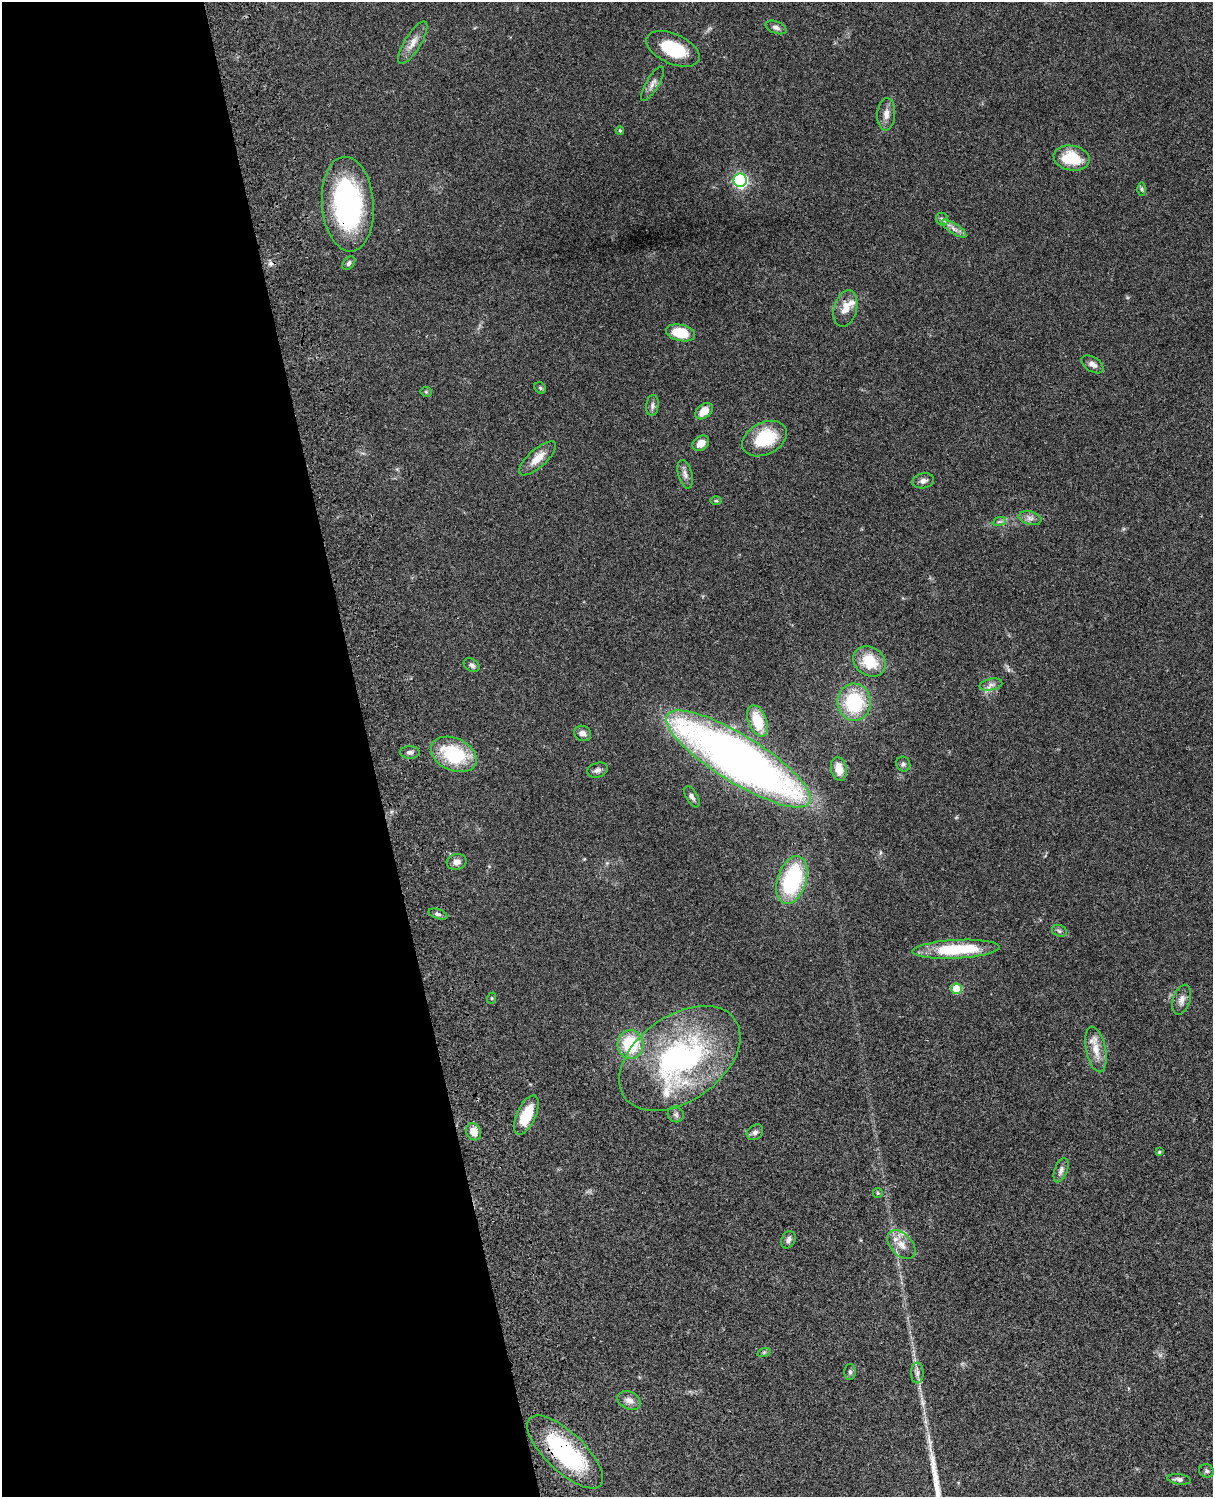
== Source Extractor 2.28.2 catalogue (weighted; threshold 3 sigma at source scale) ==
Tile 5 of 4 x 3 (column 1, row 2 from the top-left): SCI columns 122-1332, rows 1773-3267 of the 5085 x 4926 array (HDU 1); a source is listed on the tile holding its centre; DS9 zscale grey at full resolution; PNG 1215 x 1499 px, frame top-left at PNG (2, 2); each listed source drawn as its Kron ellipse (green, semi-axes under 4 px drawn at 4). Shown black and unused: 30% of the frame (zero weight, under 3 of 4 exposures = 6% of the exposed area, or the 3 px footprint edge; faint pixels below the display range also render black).
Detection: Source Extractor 2.28.2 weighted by HDU 2 'WHT'; one run over the whole footprint, this tile lists its part. Background 0.081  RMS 0.0058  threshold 0.0262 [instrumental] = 3 sigma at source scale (4.5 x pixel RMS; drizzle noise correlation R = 1.50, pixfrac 1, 0.05/0.05 arcsec/px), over >= 5 px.
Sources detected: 73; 1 cosmic-ray / hot-pixel residue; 1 long thin detection or spike segment (spike, bleed or trail) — neither listed nor drawn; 3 inside a brighter listed object's ellipse — not listed separately; the other 68 listed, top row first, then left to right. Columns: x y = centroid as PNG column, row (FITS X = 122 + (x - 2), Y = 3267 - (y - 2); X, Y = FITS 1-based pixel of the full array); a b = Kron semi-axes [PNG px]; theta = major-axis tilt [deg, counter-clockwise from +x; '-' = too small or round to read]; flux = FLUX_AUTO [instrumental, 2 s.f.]
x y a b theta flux
776 27 11 6 -21 2.1
413 43 24 8 58 5.6
673 49 28 15 -24 25
652 84 19 6 59 3.2
886 114 16 9 86 4.3
620 130 4 3 - 0.77
1072 158 18 12 -10 19
740 180 7 6 - 120
1142 189 7 4 -89 0.97
348 204 47 26 -86 100
942 219 6 6 - 1.3
954 229 14 5 -33 3.1
349 263 8 5 48 1.4
845 309 18 11 75 6.8
680 333 15 8 -12 17
1092 364 12 7 -33 3
540 388 6 5 - 0.87
426 392 5 5 - 0.72
652 405 10 6 83 1.9
704 411 10 6 40 7.2
764 439 24 16 27 26
701 443 9 7 37 5.6
537 458 23 9 42 7.6
685 474 15 7 -75 2.7
923 481 11 7 11 2.6
716 501 6 4 0 0.72
1030 518 11 6 -15 2.5
999 522 7 4 19 1.2
870 662 17 14 -36 17
472 665 8 6 -33 1.8
991 685 11 6 11 2.5
854 702 18 17 - 38
757 721 16 9 -69 17
583 733 9 7 -26 3
410 752 9 6 1 1.9
454 754 24 16 -24 37
738 759 83 23 -32 480
903 764 7 7 - 1.4
839 769 12 7 -78 7.6
597 770 10 7 18 2.4
692 797 12 6 -60 2
457 862 10 8 13 3.5
792 880 25 14 72 58
438 914 9 5 -18 1.5
1059 931 7 5 -23 1.2
956 949 44 9 3 35
956 989 5 5 - 16
492 998 6 3 72 0.6
1182 1000 15 8 73 3.3
630 1044 14 13 - 29
1096 1049 23 10 -79 8.2
680 1058 68 42 35 130
676 1114 8 7 - 1.7
526 1115 21 9 65 18
473 1132 9 7 -61 5.8
755 1132 9 7 39 2
1159 1152 4 4 - 0.75
1061 1170 12 6 69 2.3
878 1193 5 4 - 0.69
788 1240 9 6 65 2.2
901 1245 17 10 -46 6.7
764 1352 7 4 19 0.92
850 1372 8 5 -90 1.3
917 1373 10 6 89 2.3
629 1400 12 8 -25 3.6
565 1452 49 19 -43 63
1206 1471 7 6 - 1.2
1179 1479 12 5 -7 2.1
Overlapping masked pixels (flux is a lower limit): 2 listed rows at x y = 348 204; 565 1452